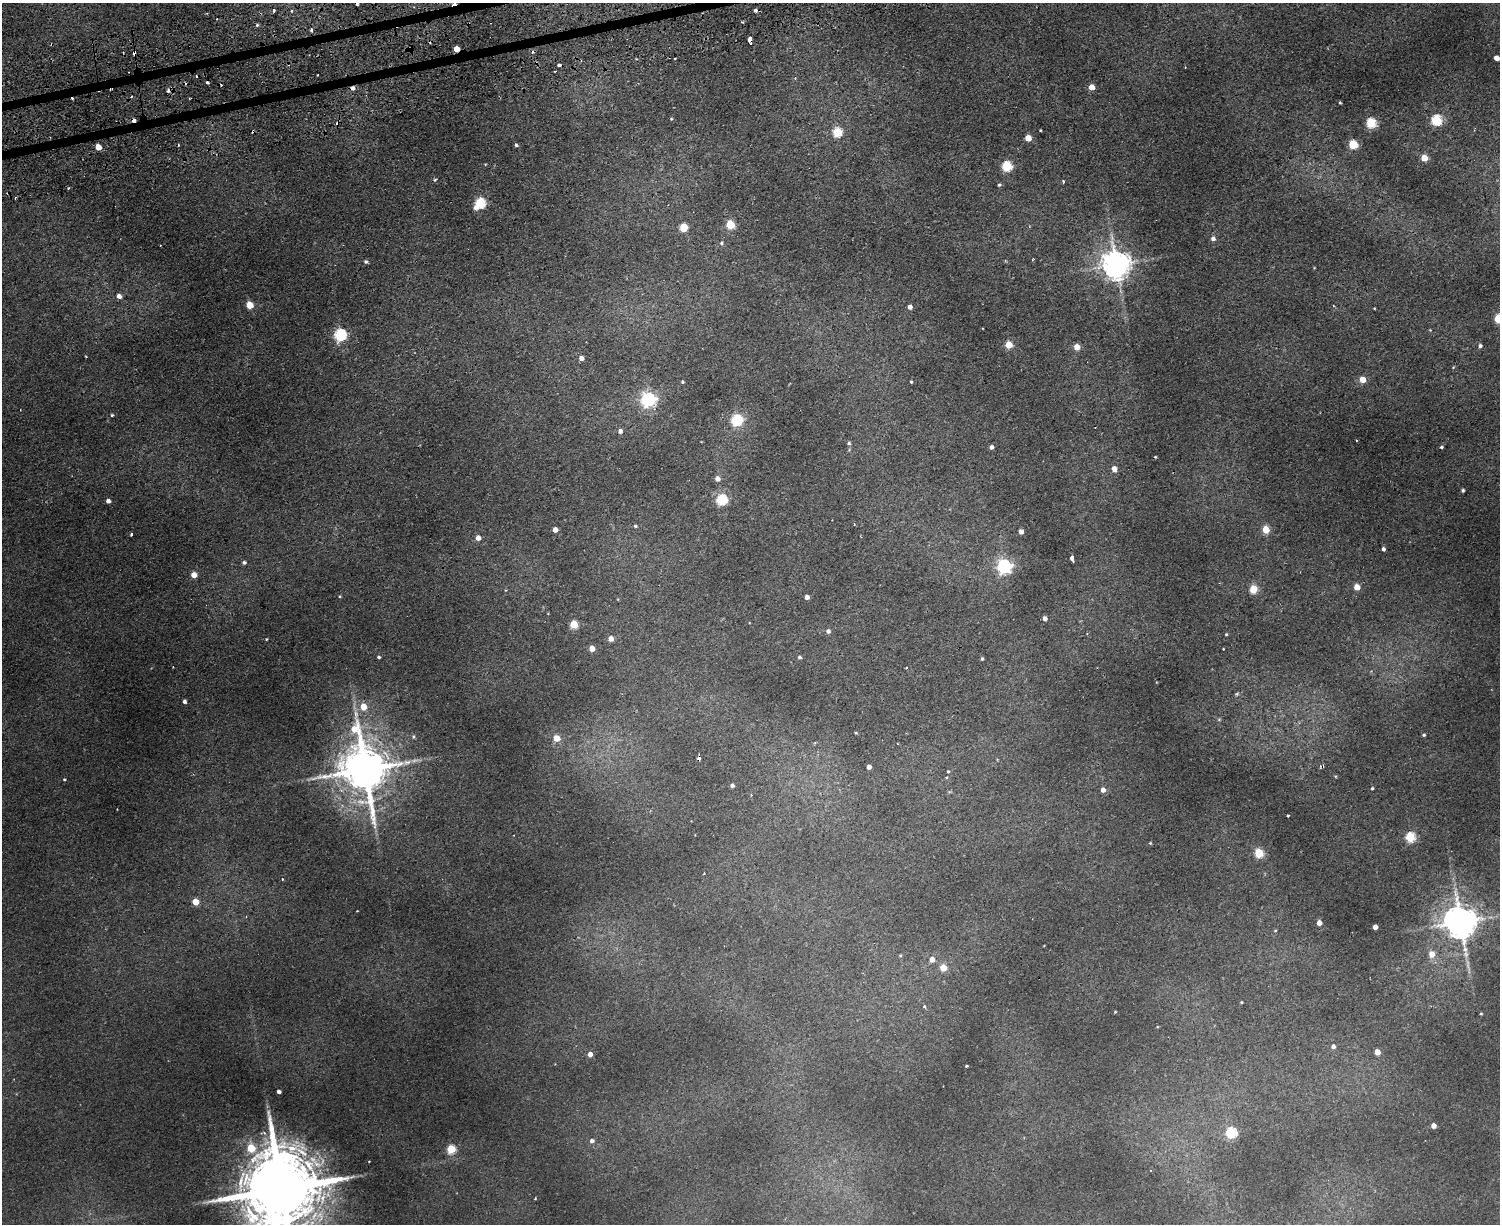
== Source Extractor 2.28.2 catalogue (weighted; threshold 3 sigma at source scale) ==
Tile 8 of 3 x 4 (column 2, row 3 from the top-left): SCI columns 1792-3289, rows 1279-2500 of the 4965 x 5000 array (HDU 1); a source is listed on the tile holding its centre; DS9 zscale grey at full resolution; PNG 1502 x 1226 px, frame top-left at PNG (2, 3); no overlay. Shown black and unused: <1% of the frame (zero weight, under 2 of 3 exposures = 4% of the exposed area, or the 3 px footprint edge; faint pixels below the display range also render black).
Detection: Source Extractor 2.28.2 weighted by HDU 2 'WHT'; one run over the whole footprint, this tile lists its part. Background 0.0318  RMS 0.0041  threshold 0.0185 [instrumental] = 3 sigma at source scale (4.5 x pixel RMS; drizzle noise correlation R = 1.50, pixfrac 1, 0.05/0.05 arcsec/px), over >= 5 px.
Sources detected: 158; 1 too faint to see at this stretch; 22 cosmic-ray / hot-pixel residue — not listed; the other 135 listed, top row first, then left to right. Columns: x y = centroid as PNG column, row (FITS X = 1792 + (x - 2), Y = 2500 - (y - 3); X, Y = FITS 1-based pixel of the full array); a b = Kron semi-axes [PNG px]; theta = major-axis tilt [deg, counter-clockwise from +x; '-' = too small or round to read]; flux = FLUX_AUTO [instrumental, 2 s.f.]
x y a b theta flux
274 10 3 3 - 0.71
755 11 3 3 - 4.8
257 25 5 4 - 0.54
311 30 4 4 - 1
750 39 4 3 - 13
750 43 3 3 - 18
456 49 4 4 - 4.4
123 52 2 2 - 0.43
533 52 4 4 - 0.65
1496 58 5 4 - 2.8
559 65 4 3 - 1.7
555 71 3 2 - 0.47
795 78 3 3 - 0.36
1092 87 5 4 - 5.1
352 88 5 4 - 2.4
1340 102 3 2 - 0.4
671 119 4 4 - 0.44
1436 120 5 5 - 35
1371 123 5 5 - 30
1040 130 3 2 - 0.31
837 132 5 5 - 24
1028 138 5 4 - 6.4
516 145 4 3 - 0.64
1353 145 5 5 - 20
98 147 5 4 - 4.2
1424 158 5 4 - 8.7
1007 166 5 5 - 28
435 179 4 3 - 0.77
1063 182 3 3 - 0.95
999 185 4 4 - 0.65
68 188 4 3 - 0.41
480 203 7 5 46 35
730 225 5 5 - 18
683 227 5 5 - 13
1213 239 5 5 - 1.7
721 243 5 4 - 0.84
366 262 4 4 - 0.78
1116 265 9 8 - 590
119 296 6 5 - 2
249 305 5 5 - 9.2
910 307 4 4 - 2.1
1374 308 4 2 - 0.29
1498 319 5 5 - 18
340 335 6 6 - 53
1009 345 5 5 - 9
1480 346 5 5 - 0.99
1077 347 4 4 - 5.3
581 358 5 4 - 2.3
1362 379 4 4 - 6.2
682 382 3 3 - 0.49
911 382 3 2 - 0.44
648 399 6 6 - 110
112 415 4 3 - 0.51
737 420 6 6 - 39
620 431 5 4 - 1.5
849 443 5 4 - 0.64
991 447 4 4 - 1.5
1441 447 4 3 - 0.64
1114 469 5 4 - 3.5
717 479 5 5 - 1.9
1463 490 3 3 - 0.77
721 499 5 5 - 36
108 501 4 4 - 1.6
635 526 5 4 - 0.64
555 530 4 4 - 3.1
1266 530 5 4 - 11
1021 532 4 4 - 2.2
131 534 3 3 - 0.79
478 538 5 5 - 2.8
1383 549 4 3 - 1.1
1072 559 7 3 -77 3.3
244 562 5 5 - 0.87
1004 566 6 6 - 100
194 575 5 4 - 4.4
1357 587 5 4 - 5.2
1253 589 5 5 - 14
340 596 3 3 - 0.34
807 597 4 4 - 2
1045 618 4 4 - 1.6
574 624 5 5 - 15
828 631 5 5 - 1.4
1226 634 4 3 - 0.4
266 639 3 3 - 0.36
611 639 4 4 - 3.2
592 648 4 4 - 4.1
379 657 4 3 - 0.56
799 657 5 4 - 0.71
982 659 4 3 - 0.66
1237 694 4 4 - 0.67
184 701 4 3 - 1
363 707 5 5 - 6.8
1219 720 5 3 - 0.44
856 733 3 3 - 0.35
1424 735 4 3 - 0.53
413 736 6 4 89 0.63
557 738 5 5 - 5.8
1322 766 6 3 12 0.6
869 767 4 4 - 2.1
365 770 17 12 -77 2000
948 771 3 3 - 0.41
64 779 3 3 - 0.4
732 785 4 4 - 1.1
1372 788 3 3 - 0.48
1103 790 5 4 - 2.2
751 795 3 3 - 0.27
1288 815 3 3 - 0.86
1410 837 5 5 - 26
1150 843 3 3 - 0.33
1259 853 5 5 - 21
282 879 4 3 - 0.34
195 902 5 4 - 8.2
1460 922 10 9 - 960
1319 923 4 4 - 3.3
1375 927 4 4 - 2.7
1275 930 5 3 - 0.34
1432 954 6 5 - 4.6
932 959 5 5 - 3.2
943 968 5 4 - 8.1
1241 1002 3 2 - 0.34
924 1006 4 3 - 0.83
1115 1012 3 2 - 0.37
1481 1014 3 3 - 0.38
1333 1046 5 4 - 1.4
1377 1052 4 4 - 5.1
590 1054 4 4 - 2.2
966 1066 3 3 - 0.59
279 1092 4 3 - 1.4
1433 1126 4 4 - 3.3
1231 1132 5 5 - 35
264 1133 4 4 - 0.9
592 1141 5 5 - 1.3
251 1148 6 6 - 12
451 1149 5 5 - 20
281 1189 30 18 -85 7000
535 1199 4 3 - 0.3
Overlapping masked pixels (flux is a lower limit): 3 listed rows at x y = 456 49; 352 88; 1322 766
Isophote crosses this tile's border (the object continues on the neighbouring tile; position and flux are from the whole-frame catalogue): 2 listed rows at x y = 1498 319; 281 1189